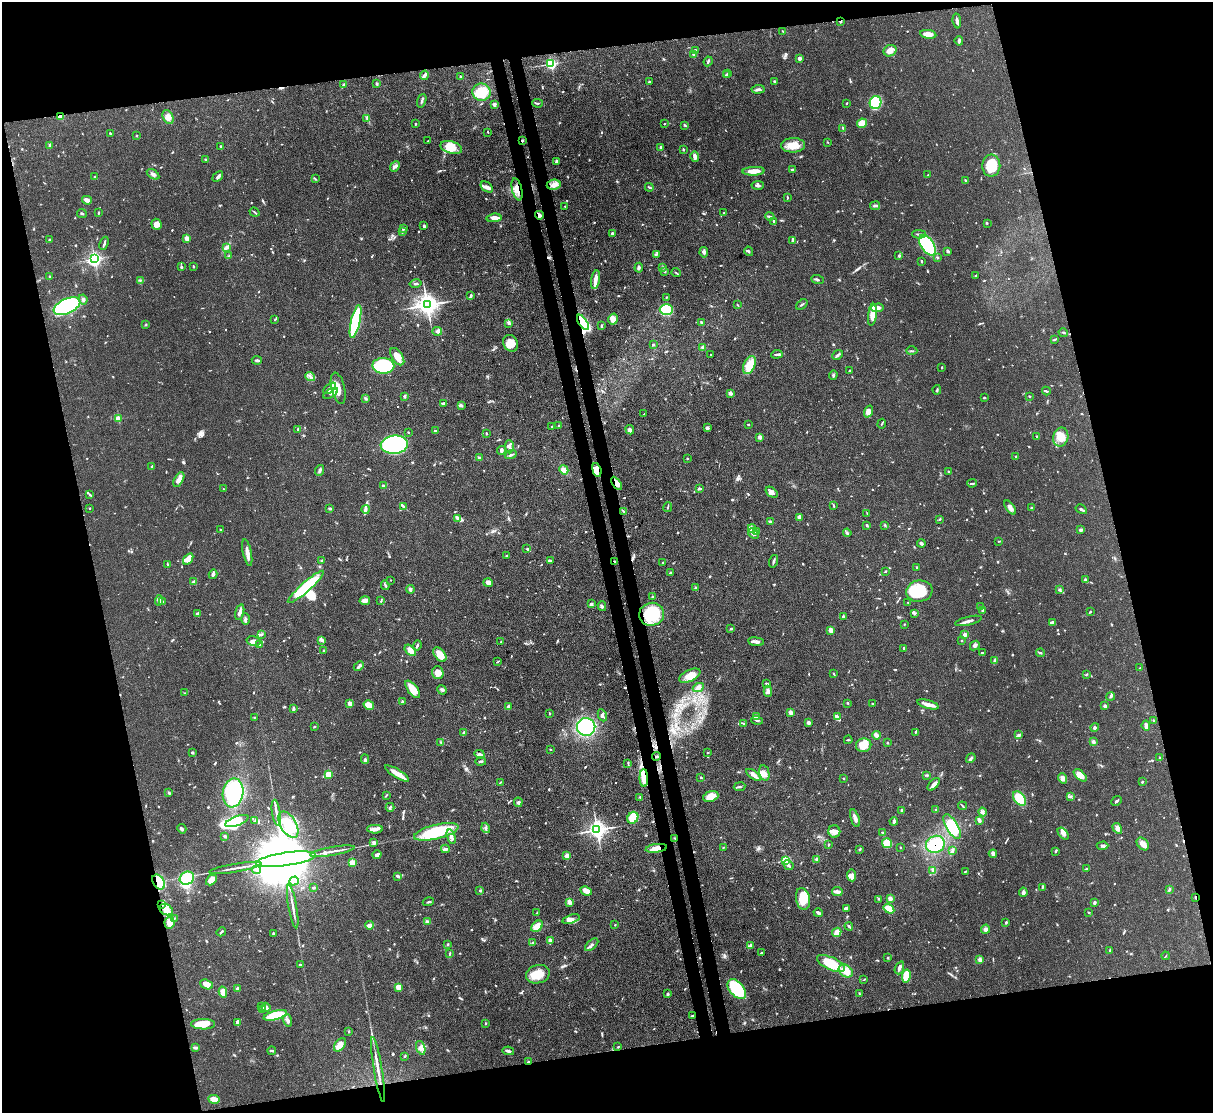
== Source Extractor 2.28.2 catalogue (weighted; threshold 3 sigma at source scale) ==
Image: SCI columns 79-4921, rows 216-4656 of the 5000 x 4982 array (HDU 1 of 3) = the unmasked area's bounding box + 8 px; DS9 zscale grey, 4 x 4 block average (1 PNG px = mean of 4 x 4 image px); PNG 1215 x 1115 px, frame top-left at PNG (2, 2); each listed source drawn as its Kron ellipse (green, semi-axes under 4 px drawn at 4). Shown black and unused: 27% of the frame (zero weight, under 3 of 4 exposures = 9% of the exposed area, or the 3 px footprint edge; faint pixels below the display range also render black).
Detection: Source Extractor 2.28.2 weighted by HDU 2 'WHT'. Background 0.0551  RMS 0.004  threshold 0.0179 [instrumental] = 3 sigma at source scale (4.5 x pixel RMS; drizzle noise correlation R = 1.50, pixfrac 1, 0.05/0.05 arcsec/px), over >= 5 px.
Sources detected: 957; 9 inside a brighter object's white glare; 6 cosmic-ray / hot-pixel residue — neither listed nor drawn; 18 coinciding with a brighter row at this scale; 47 inside a brighter listed object's ellipse — not listed separately; of the other 877, all 500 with FLUX_AUTO >= 1.63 (the completeness limit of this list) listed and drawn (377 fainter detections not listed), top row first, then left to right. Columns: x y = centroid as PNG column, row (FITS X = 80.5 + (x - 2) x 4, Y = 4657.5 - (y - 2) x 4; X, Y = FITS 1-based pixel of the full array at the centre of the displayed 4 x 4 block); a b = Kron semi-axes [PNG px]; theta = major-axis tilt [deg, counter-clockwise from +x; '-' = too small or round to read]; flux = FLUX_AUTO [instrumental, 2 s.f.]
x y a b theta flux
840 21 2 2 - 3.8
957 21 7 2 -83 6.8
783 31 2 2 - 1.8
928 34 8 3 -8 25
959 41 5 3 - 4.6
695 50 3 3 - 4
890 51 6 5 - 19
693 54 2 2 - 5.2
800 58 2 2 - 12
708 61 5 2 - 3.4
551 64 2 2 - 360
728 73 3 2 - 2.5
424 75 4 2 - 7.7
726 75 2 2 - 5.1
460 76 3 2 - 2.3
775 81 2 2 - 4.8
649 82 2 2 - 3.7
377 84 4 2 - 2.3
344 85 3 2 - 8
758 89 6 3 4 6.2
481 92 9 8 - 67
422 101 7 2 72 5.9
538 103 5 2 - 3.1
846 103 2 2 - 2
875 103 6 6 - 86
494 104 4 3 - 4.8
61 116 3 2 - 28
168 117 7 5 -67 18
367 118 2 2 - 1.7
862 123 5 4 - 38
415 124 2 2 - 2.8
664 124 2 2 - 1.9
685 125 4 2 - 3.5
843 128 4 2 - 1.8
488 132 3 2 - 1.8
110 133 2 2 - 3.4
137 136 2 2 - 1.7
428 141 2 2 - 2.4
522 141 3 2 - 2.2
827 142 3 2 - 1.8
49 145 3 2 - 3
793 145 12 7 1 37
221 146 2 2 - 3.5
451 147 11 6 -17 39
661 148 4 2 - 6.4
683 149 3 2 - 2.7
695 157 5 2 - 13
205 159 3 2 - 2.1
556 162 4 2 - 2.7
395 166 6 3 47 5.4
991 166 11 9 88 58
792 169 4 2 - 3.5
753 171 11 3 3 34
153 174 7 3 -33 6.5
928 175 2 2 - 1.8
94 177 2 2 - 3.1
218 177 6 3 40 5.4
315 179 3 2 - 2.3
966 180 3 2 - 4.3
554 185 7 5 10 13
758 185 6 2 5 5.7
487 187 7 4 -34 11
649 187 4 2 - 2.8
517 189 11 5 -76 22
787 197 4 2 - 2.6
87 200 5 3 - 12
565 206 2 2 - 2.9
875 206 5 2 - 6
254 212 5 2 - 2.5
724 212 3 2 - 2
98 213 3 2 - 2
82 214 5 2 - 3.1
539 215 4 3 - 10
770 217 5 2 - 5.1
494 218 7 4 4 18
774 221 2 2 - 3.1
987 223 3 2 - 1.7
156 224 6 5 - 19
424 226 2 2 - 14
403 228 4 2 - 2.8
402 232 4 2 - 2.3
612 234 3 2 - 6.3
919 234 7 2 -3 5
187 238 2 2 - 48
49 240 3 2 - 3.1
793 241 4 2 - 5.3
104 243 7 2 69 5
927 245 11 6 -56 240
227 248 3 2 - 3.1
749 251 5 2 - 3.1
948 251 3 3 - 4.4
704 252 5 3 - 4.9
656 254 4 2 - 2
899 255 3 2 - 2.9
228 256 3 2 - 2.4
937 257 2 2 - 2
94 259 3 2 - 380
922 261 2 2 - 2.5
193 266 3 2 - 1.9
181 267 3 2 - 3.5
663 267 2 2 - 3.2
639 268 5 3 - 6
664 271 2 2 - 2.2
676 273 5 2 - 2.7
976 275 3 2 - 1.7
50 277 3 2 - 1.8
140 280 3 2 - 2.1
595 280 9 3 80 20
818 280 6 2 -22 4
415 284 6 2 11 3.3
471 295 3 2 - 3.1
666 297 3 2 - 1.9
83 299 5 3 - 5.5
802 304 6 2 39 3.6
427 305 4 3 - 2200
738 305 3 2 - 1.7
67 306 14 7 25 400
877 308 7 3 3 18
666 310 6 5 - 99
872 315 11 3 83 32
275 319 3 2 - 2
613 319 5 4 - 19
356 322 17 4 77 200
583 322 8 4 -57 220
701 322 3 2 - 2.4
508 323 3 3 - 3.4
146 325 3 2 - 1.8
601 326 3 2 - 3.4
437 331 5 4 - 5.8
1063 332 5 2 - 3.3
1055 339 3 2 - 2.3
511 343 9 7 -57 25
653 345 3 2 - 2.5
703 348 3 3 - 9.5
912 351 5 2 - 2.3
777 354 6 2 5 4.6
711 355 2 2 - 2
838 355 6 2 41 5
397 357 10 5 -56 31
257 360 5 2 - 3.9
749 365 9 5 65 46
383 366 11 8 -2 210
942 367 2 2 - 2.3
849 371 3 2 - 1.8
833 375 4 2 - 3.1
310 377 5 2 - 5.1
330 388 7 3 37 9.3
338 388 16 7 -76 25
937 390 4 2 - 2.8
1046 391 4 2 - 3.3
331 393 8 4 31 11
730 393 3 3 - 8.9
404 396 3 3 - 3.7
1030 396 2 2 - 2.1
365 398 4 3 - 3.1
984 398 3 2 - 2.3
443 403 3 2 - 3.9
461 405 2 2 - 2.2
868 411 6 4 70 14
644 414 2 2 - 2.7
118 419 2 2 - 46
882 424 5 2 - 2
748 425 2 2 - 2
559 426 3 2 - 3.5
552 427 2 2 - 2.8
707 428 4 3 - 4.4
298 429 3 2 - 2.5
630 430 5 3 - 7.4
435 431 3 2 - 4.5
408 432 2 2 - 3.8
486 433 3 2 - 1.7
1037 436 2 2 - 4.6
760 437 2 2 - 30
1061 437 9 7 76 32
394 445 13 9 5 520
509 447 6 3 -89 9.3
501 450 4 3 - 4.1
511 455 6 2 20 4.6
1016 457 2 2 - 7.6
479 458 4 3 - 4
687 458 2 2 - 3
152 466 3 2 - 1.9
320 470 5 3 - 5
564 470 5 4 - 14
597 470 7 3 -74 28
949 471 2 2 - 1.8
179 479 8 3 59 21
617 483 7 4 -57 15
972 483 5 2 - 3.8
383 486 4 3 - 4
224 489 2 2 - 1.9
699 489 3 3 - 3.2
771 492 7 4 -38 11
90 495 3 2 - 2.2
834 505 4 2 - 2.4
403 506 4 2 - 3.5
668 507 5 2 - 2.8
89 508 2 2 - 2
330 508 3 2 - 4.2
1010 508 8 3 -53 11
1031 508 2 2 - 6.2
366 509 4 3 - 5.6
1081 509 6 2 -31 4.9
623 511 4 2 - 3.2
867 514 3 2 - 1.7
799 517 3 2 - 8.3
457 518 4 3 - 5.3
939 519 3 2 - 2.4
770 521 4 2 - 3.2
867 525 3 2 - 3.2
885 525 3 2 - 2
752 528 4 4 - 7.4
220 530 3 2 - 2
1081 530 4 3 - 3.7
757 532 4 3 - 8.4
753 533 6 3 -36 7.8
847 533 4 3 - 4.6
999 541 3 2 - 1.6
921 543 4 3 - 5
527 549 3 2 - 3
247 552 13 3 -78 17
507 556 3 2 - 4.1
188 559 6 4 57 24
550 560 3 2 - 3.3
322 561 3 3 - 2.5
614 561 2 2 - 2.4
774 561 6 2 72 5.2
663 563 2 2 - 1.8
168 564 3 2 - 2.1
916 567 2 2 - 1.7
886 571 3 2 - 1.6
670 573 3 3 - 4.3
213 574 5 3 - 6.3
1085 579 3 3 - 3.7
391 580 2 2 - 1.8
194 582 3 2 - 8.1
488 583 5 4 - 11
385 585 5 2 - 3.3
306 587 24 5 41 150
695 588 3 2 - 2.5
410 589 4 3 - 4.1
1060 590 3 3 - 3.1
919 591 13 10 8 91
653 596 3 2 - 2.6
159 600 5 4 - 10
365 601 5 4 - 13
381 601 3 2 - 2.3
163 602 3 2 - 2.8
908 603 2 2 - 1.8
591 604 4 3 - 4.8
602 606 5 3 - 5
980 607 3 2 - 1.9
982 611 4 2 - 2.8
240 612 8 3 75 9.4
1090 612 3 2 - 1.9
197 613 4 2 - 3.5
914 613 4 3 - 3.8
652 614 12 11 - 110
843 616 2 2 - 8.3
245 619 5 3 - 5.2
968 621 13 2 14 11
1052 622 3 3 - 3.5
904 624 2 2 - 1.7
731 629 3 3 - 2.5
831 630 4 2 - 15
261 634 3 2 - 2.5
965 634 2 2 - 16
322 640 3 3 - 4.5
253 641 7 4 -14 9.6
501 641 2 2 - 2
962 641 2 2 - 3.4
756 642 8 3 -7 9.2
260 645 3 2 - 2.6
417 646 5 2 - 3.8
975 646 5 3 - 6
904 648 2 2 - 3.2
324 650 3 2 - 1.7
410 650 7 4 -43 17
982 653 2 2 - 1.7
1040 653 4 2 - 2.7
440 654 8 5 -51 30
498 661 3 2 - 1.6
995 661 3 2 - 7
359 666 5 2 - 5.9
1140 668 2 2 - 2
438 673 6 6 - 21
833 674 3 2 - 1.8
1087 674 2 2 - 1.6
690 676 11 5 26 27
766 683 3 2 - 2.8
698 687 6 4 27 12
413 689 10 5 -53 32
442 690 5 3 - 4.6
768 691 5 3 - 7.8
185 693 3 2 - 1.8
1111 696 4 2 - 3.7
402 702 3 2 - 2.8
847 703 2 2 - 2.5
350 704 2 2 - 23
873 704 3 2 - 1.9
928 704 11 3 -16 20
369 705 5 4 - 27
1105 706 3 2 - 5.3
508 707 4 3 - 5.1
293 709 3 2 - 6.9
790 712 2 2 - 20
549 714 2 2 - 1.9
602 715 6 3 -66 10
838 716 4 2 - 4.4
254 717 2 2 - 1.8
756 717 2 2 - 14
757 720 6 2 -18 5.1
1154 721 3 2 - 2.2
744 723 3 2 - 2.2
809 723 4 3 - 5.2
1146 726 5 3 - 8.9
314 727 2 2 - 2.2
586 727 9 9 - 220
1095 728 4 3 - 3.9
915 732 3 2 - 1.9
464 733 3 2 - 7
876 735 4 2 - 15
1019 735 4 3 - 4
848 740 4 2 - 1.9
441 742 3 2 - 2
1093 742 3 3 - 6.8
887 743 2 2 - 1.8
864 745 8 6 12 34
550 749 3 2 - 1.6
192 752 3 2 - 3.3
708 753 2 2 - 2.1
480 754 5 3 - 4.8
656 756 4 2 - 3.8
971 758 5 2 - 6.4
1159 758 3 2 - 2.9
365 759 5 3 - 4.9
481 761 5 2 - 4
628 763 3 2 - 1.8
397 773 14 3 -31 37
764 773 8 5 -77 16
328 774 4 3 - 20
754 775 8 3 -36 13
927 775 3 2 - 2.6
1080 775 8 4 -42 23
701 777 3 2 - 2.4
644 778 9 3 -89 33
844 778 2 2 - 1.7
1063 778 5 4 - 10
500 782 3 2 - 1.9
1142 782 2 2 - 2.9
934 784 7 3 47 9.9
740 787 6 2 9 3.7
169 793 4 2 - 2.6
233 793 14 10 80 190
386 795 3 2 - 1.9
711 796 8 5 20 28
1071 796 3 2 - 3.2
640 797 3 2 - 2.1
1020 799 8 5 -52 60
1116 801 6 2 39 4.2
518 802 4 2 - 3.8
963 806 4 2 - 2.3
390 807 4 2 - 3.3
902 810 3 2 - 3.5
936 810 3 2 - 2
982 812 4 3 - 6.6
276 813 13 2 -80 11
633 818 6 5 - 54
855 818 9 3 -72 12
979 820 4 2 - 8.3
237 821 12 4 20 70
255 821 3 2 - 2.2
894 821 4 2 - 5.9
288 825 14 8 -60 80
952 827 13 6 -59 92
486 828 5 2 - 3.7
1117 828 6 4 -58 9.3
182 829 5 2 - 4.4
375 829 8 3 0 12
597 830 3 3 - 870
834 831 6 6 - 14
436 832 23 7 14 150
883 833 3 2 - 1.8
1063 833 7 4 -51 8
225 836 3 2 - 4.4
451 837 7 3 -73 9
675 838 3 2 - 1.7
373 842 4 3 - 4.7
887 843 5 5 - 34
935 844 9 8 - 91
1143 844 7 5 -49 16
828 845 4 2 - 1.7
1102 846 6 3 2 6.4
723 847 2 2 - 1.8
900 847 2 2 - 1.9
656 848 11 4 8 21
445 849 4 3 - 5.4
860 849 3 2 - 2.1
953 850 3 2 - 3.4
332 851 22 2 10 15
1055 851 3 2 - 2.4
993 854 4 3 - 12
377 855 5 3 - 6.9
567 856 2 2 - 19
286 859 30 6 8 46000
817 859 4 3 - 4.9
786 860 2 2 - 80
352 863 2 2 - 42
789 865 5 2 - 5
235 868 26 2 9 16
1086 869 3 2 - 2.1
256 870 4 3 - 4.6
932 870 4 3 - 4.5
965 872 3 2 - 1.8
852 875 6 3 -84 7.5
398 876 4 2 - 6.7
187 878 7 6 - 89
211 880 6 4 44 20
294 881 5 3 - 7.7
159 882 8 5 -55 67
1042 887 3 2 - 2.3
313 888 3 2 - 2.3
1169 889 3 2 - 3.2
480 891 3 2 - 3
586 891 6 3 -26 21
837 892 5 2 - 14
1023 892 5 3 - 7.7
1195 897 3 2 - 2.3
890 898 4 3 - 9.1
803 899 11 7 -78 59
879 899 2 2 - 1.7
428 902 6 2 18 3
569 902 4 3 - 8.9
1094 903 3 2 - 4.7
162 904 3 2 - 2.3
293 906 22 2 -80 13
846 908 4 2 - 8.3
889 909 6 3 -34 49
166 910 7 5 -26 17
537 912 2 2 - 1.6
1089 912 3 2 - 1.9
818 913 5 2 - 5.5
174 918 3 2 - 1.7
571 919 9 4 17 13
427 921 4 2 - 3.4
1006 922 3 2 - 2.9
169 923 6 5 - 24
370 925 4 3 - 15
615 925 2 2 - 1.9
537 926 7 4 46 30
849 926 4 2 - 3.7
986 929 5 4 - 7.5
221 932 5 2 - 3
837 932 5 4 - 22
274 933 2 2 - 4.4
550 940 3 2 - 7
533 943 3 2 - 1.8
448 944 3 2 - 2.1
592 945 8 2 43 6.5
751 945 4 3 - 3.5
1110 950 3 2 - 3.4
762 952 4 2 - 1.8
450 953 4 2 - 2.4
1166 956 4 2 - 1.7
887 958 3 2 - 2.3
980 960 4 3 - 10
831 963 15 6 -24 97
300 965 3 2 - 3.6
899 968 7 3 69 8.1
846 971 8 6 -36 30
538 974 12 9 14 40
906 976 6 4 79 51
864 979 3 2 - 1.7
206 984 7 4 -20 17
399 987 4 4 - 16
237 988 3 2 - 5
737 989 12 7 -49 130
223 992 5 4 - 26
668 994 4 3 - 3.8
859 994 3 2 - 2
261 1006 4 2 - 2.7
266 1007 4 3 - 8.1
262 1010 4 3 - 4.7
275 1015 12 4 14 84
693 1016 4 2 - 5
287 1020 6 3 -71 9
238 1022 4 3 - 8.3
485 1023 3 2 - 1.8
203 1024 12 5 0 37
349 1031 3 2 - 1.6
340 1045 7 5 55 18
618 1047 2 2 - 2.1
195 1048 4 2 - 3.6
421 1048 7 4 -71 10
272 1051 4 2 - 3.9
508 1051 6 2 -11 5.5
405 1056 3 2 - 2.1
529 1062 3 2 - 2.5
378 1069 33 2 -81 23
214 1099 6 3 -13 21
Overlapping masked pixels (flux is a lower limit): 19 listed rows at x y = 840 21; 61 116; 522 141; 517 189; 539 215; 583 322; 597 470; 617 483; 614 561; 656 756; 644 778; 675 838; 935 844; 656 848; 159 882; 1195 897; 162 904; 693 1016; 529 1062
Diffuse or blended objects may show on this block-average render without a row.